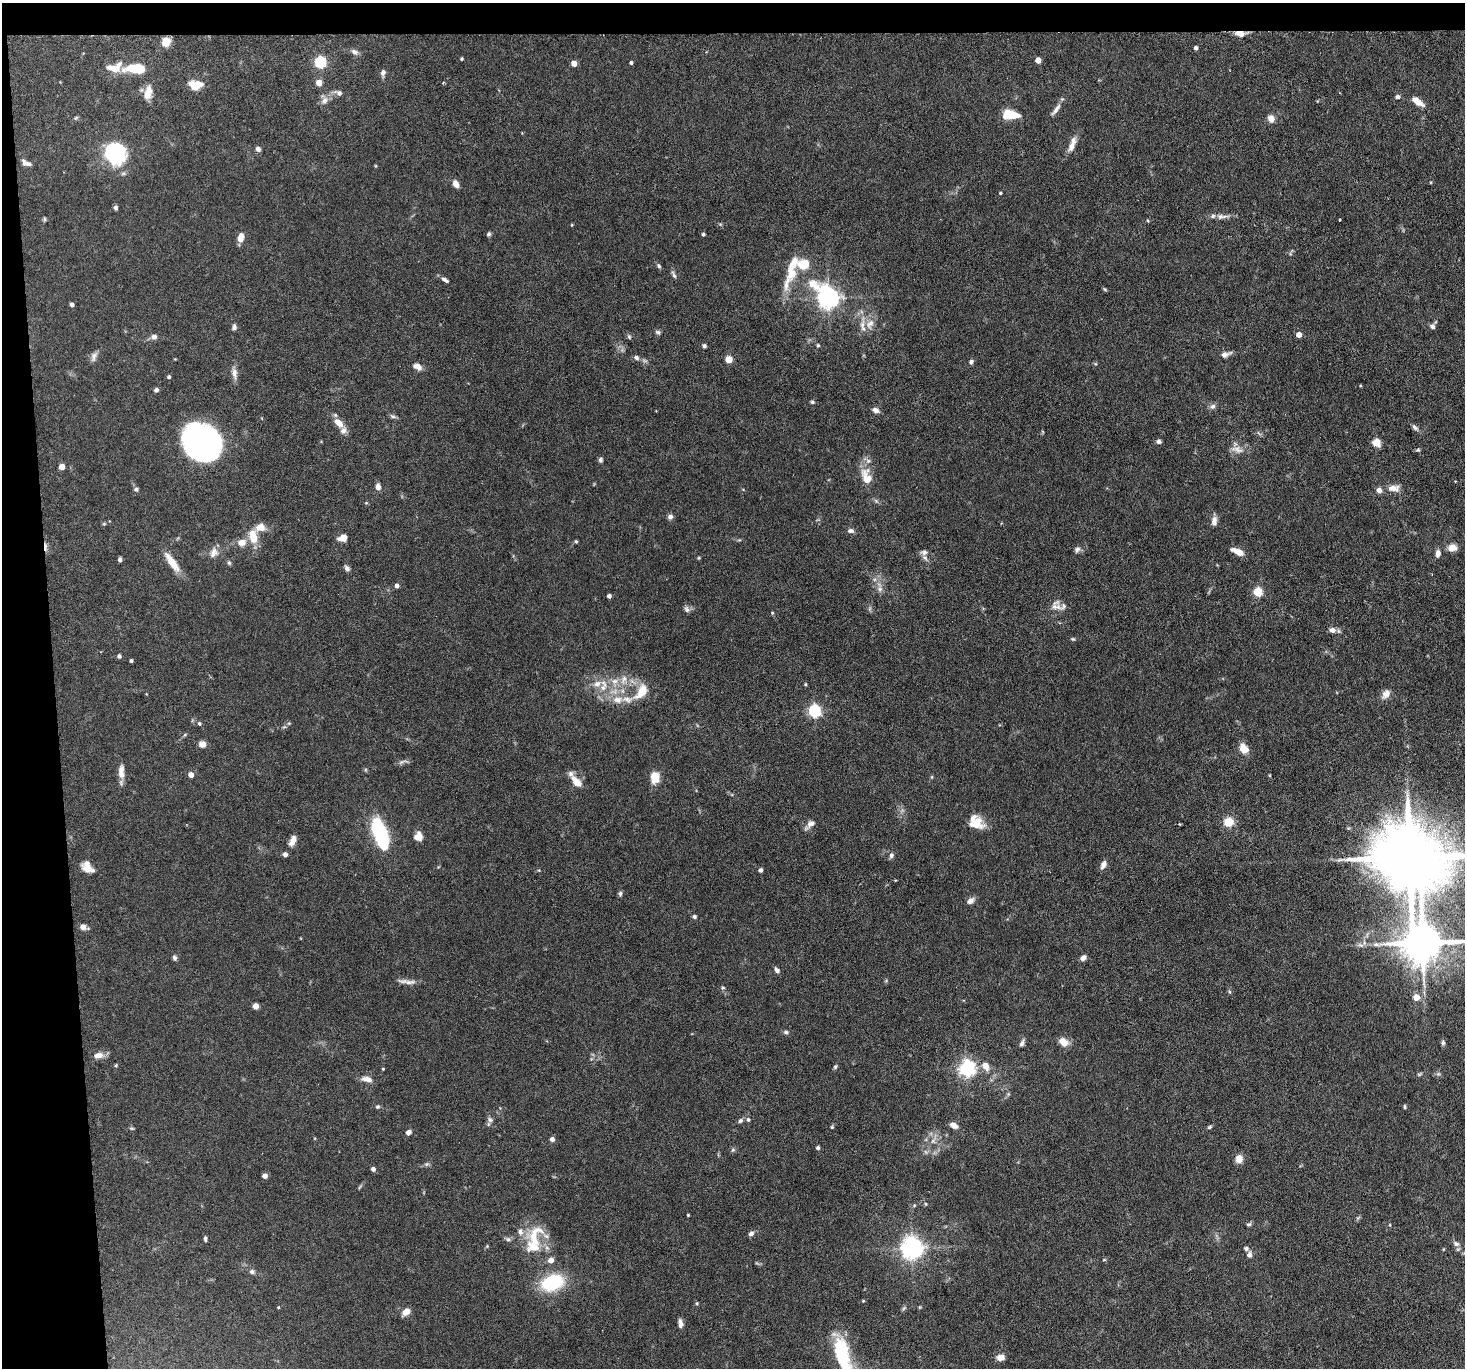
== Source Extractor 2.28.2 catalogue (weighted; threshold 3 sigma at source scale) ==
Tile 1 of 3 x 3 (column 1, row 1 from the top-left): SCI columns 1-1463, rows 2878-4243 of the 4390 x 4364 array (HDU 1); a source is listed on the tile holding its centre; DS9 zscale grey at full resolution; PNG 1467 x 1370 px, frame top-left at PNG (2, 3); no overlay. Shown black and unused: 6% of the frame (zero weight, under 3 of 6 exposures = <1% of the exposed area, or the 3 px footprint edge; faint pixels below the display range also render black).
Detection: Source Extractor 2.28.2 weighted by HDU 2 'WHT'; one run over the whole footprint, this tile lists its part. Background 0.0814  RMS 0.0037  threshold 0.015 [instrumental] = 3 sigma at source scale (4.09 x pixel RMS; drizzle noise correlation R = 1.36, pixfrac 0.8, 0.05/0.05 arcsec/px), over >= 5 px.
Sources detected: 231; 1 too faint to see at this stretch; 1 inside a brighter object's white glare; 1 cosmic-ray / hot-pixel residue — not listed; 14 inside a brighter listed object's ellipse — not listed separately; the other 214 listed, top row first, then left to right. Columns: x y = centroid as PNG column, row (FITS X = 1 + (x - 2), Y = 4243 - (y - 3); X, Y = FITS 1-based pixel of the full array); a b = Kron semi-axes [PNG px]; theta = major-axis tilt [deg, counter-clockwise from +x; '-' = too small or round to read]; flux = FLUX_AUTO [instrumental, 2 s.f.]
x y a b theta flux
1240 33 13 7 -12 2.7
166 42 5 5 - 17
1196 48 4 4 - 1.1
354 52 10 7 -36 1.3
462 59 3 3 - 0.46
1038 60 4 4 - 3.4
320 62 5 5 - 38
574 63 4 4 - 3.7
631 63 4 3 - 0.57
114 67 20 11 12 4.9
136 69 18 7 -1 14
383 73 9 6 81 1.2
319 83 4 4 - 4.4
443 83 4 3 - 0.3
195 86 13 10 -41 4
148 93 17 8 78 3.9
339 93 11 7 -25 1.4
1397 97 6 5 - 0.91
324 101 10 8 52 1.9
1417 101 15 6 -37 3.7
1056 109 20 6 54 2
1010 115 14 7 -4 10
76 118 6 5 - 0.47
1271 118 9 7 -73 2.2
1071 147 15 8 78 2.3
258 149 6 5 - 1.1
114 153 27 19 -62 23
26 163 11 6 -19 1.6
455 184 8 6 -60 2.1
1000 193 4 3 - 0.37
116 208 5 4 - 0.87
1220 217 9 7 13 1.4
44 219 6 4 -90 0.46
1148 220 5 3 - 0.35
572 225 4 3 - 0.26
489 234 6 5 - 0.62
703 234 4 3 - 0.64
241 238 10 6 78 3.4
803 264 5 5 - 25
659 266 6 5 - 0.64
792 268 54 11 73 9.7
674 275 11 4 -64 0.87
445 280 10 5 -32 1.3
1105 289 6 4 -23 0.45
828 298 10 7 -48 240
72 304 4 4 - 1.2
870 324 16 11 63 3.5
1432 326 7 6 - 1
234 327 8 6 78 0.92
658 332 7 5 -30 0.73
1299 335 4 4 - 3.4
154 337 7 6 - 1.4
629 337 7 5 -69 0.58
818 345 5 4 - 0.54
704 346 5 4 - 0.74
1225 354 13 6 18 1.8
94 356 13 7 75 1.5
636 358 7 6 - 1.1
729 359 5 4 - 8.9
971 362 6 5 - 0.83
417 366 10 6 -29 2.2
234 373 16 7 -83 2
169 377 4 4 - 0.63
156 390 5 5 - 0.84
812 402 5 4 - 0.53
1212 406 8 7 - 1.2
876 410 9 6 -21 1.4
393 416 9 5 -26 0.76
339 423 14 8 -44 3.9
1415 427 10 5 -47 0.99
1159 441 6 5 - 0.92
202 443 32 26 -47 120
1376 443 9 8 - 2.9
1237 449 18 9 -14 2.7
1418 450 6 4 -10 0.47
601 460 6 5 - 0.76
62 467 4 4 - 4.6
866 477 24 14 -73 6.2
1455 481 3 2 - 0.28
378 487 7 5 -85 1.9
1393 488 15 8 -2 3
136 489 7 5 -26 0.71
1379 490 7 6 - 1.6
670 517 7 6 - 1.1
1214 521 10 6 84 2.1
104 524 5 4 - 0.39
851 531 9 6 -6 1.1
253 537 18 10 -80 5.9
343 538 10 7 16 2.5
576 541 5 4 - 0.42
242 542 11 9 4 2.9
1452 548 7 6 - 4.1
1077 549 9 6 64 1
1238 551 14 6 -24 3.3
214 552 15 11 63 2.6
1438 553 8 6 83 1.6
925 558 10 5 -56 1.2
120 559 4 3 - 0.83
172 562 28 8 -55 5.3
229 563 6 5 - 0.62
347 568 8 5 -50 1.1
397 586 4 4 - 1.7
880 589 10 6 87 1.5
1258 592 5 5 - 19
609 596 4 4 - 1.3
1056 607 17 9 0 2.6
687 609 10 6 -57 1.1
772 613 5 4 - 0.33
1332 630 8 6 -12 1.9
1073 639 5 4 - 0.42
119 656 5 4 - 0.95
131 661 3 3 - 0.59
624 679 14 7 63 2.6
615 681 12 7 8 2.6
805 684 5 3 - 0.36
603 688 9 8 - 2.4
642 692 14 8 50 7.7
1386 694 14 9 56 2.2
618 700 15 10 -2 4.2
814 711 5 5 - 56
199 723 5 4 - 0.62
289 723 5 4 - 0.46
203 744 8 7 - 2
1244 748 8 6 -55 6.1
403 762 16 5 10 1
121 772 18 7 89 3
191 775 4 4 - 3.2
655 777 6 5 - 14
576 781 18 8 -46 4.1
1228 822 5 5 - 22
976 823 17 14 1 5.8
810 824 15 7 40 2.1
1180 824 3 2 - 0.43
380 833 25 8 -72 56
418 836 10 9 - 2.7
293 841 11 6 66 2.7
285 854 5 5 - 1.2
891 855 8 6 74 0.94
1409 857 24 16 -5 4500
1103 865 10 6 66 1.7
88 867 14 10 -14 3.5
760 870 4 3 - 1.1
620 894 7 4 88 0.74
970 901 10 6 37 1.6
694 917 5 5 - 0.62
83 927 6 6 - 2
1364 942 7 4 -73 0.69
1423 943 12 11 - 1300
1361 945 10 4 -26 0.83
174 958 7 5 -80 0.89
1083 958 8 5 36 1.4
777 970 7 5 -45 1.1
409 982 17 6 3 2
723 988 5 5 - 0.52
1230 992 5 3 - 0.41
1416 997 5 5 - 4.6
256 1006 5 5 - 2.2
786 1032 7 5 7 0.73
1063 1042 12 9 -31 3.1
1443 1042 8 5 90 0.73
1022 1043 10 5 66 1.1
98 1055 12 7 9 2.7
116 1065 5 4 - 0.38
986 1066 11 8 -59 3
835 1067 6 4 59 0.57
967 1068 6 6 - 120
383 1069 3 3 - 0.3
1419 1074 6 4 18 0.47
1438 1074 6 4 43 0.6
367 1079 14 7 -10 2.4
378 1107 6 5 - 0.55
1404 1107 5 4 - 0.45
490 1120 9 7 -33 1.1
748 1120 6 5 - 0.7
740 1121 7 5 45 0.82
954 1125 10 6 -31 1.8
832 1127 5 4 - 0.39
1209 1127 7 4 28 0.52
132 1128 7 3 -9 0.38
408 1132 6 5 - 1.5
552 1139 4 4 - 1.5
933 1141 12 6 58 1.9
818 1148 4 4 - 0.82
733 1150 6 5 - 0.6
1239 1159 10 8 75 2.5
427 1164 7 6 - 0.66
373 1169 4 4 - 1.3
265 1176 4 4 - 2.4
360 1187 8 3 46 0.47
926 1204 5 3 - 0.35
914 1205 5 5 - 0.45
688 1215 3 3 - 0.34
1249 1224 6 5 - 0.64
1390 1225 5 3 - 0.3
751 1234 7 5 48 1.1
534 1236 36 20 61 12
205 1239 6 4 -86 0.72
508 1239 7 6 - 0.85
1456 1244 9 6 -25 1.2
487 1246 5 4 - 0.38
912 1248 7 7 - 260
1246 1248 6 6 - 0.78
1249 1255 7 6 - 1.3
551 1260 5 5 - 2.9
1104 1260 5 3 - 0.33
252 1272 7 6 - 0.9
553 1282 20 13 20 25
863 1301 4 3 - 0.33
697 1303 5 4 - 0.36
278 1307 4 3 - 0.28
406 1312 9 6 37 3
680 1323 10 5 -79 1.5
842 1355 46 15 -74 22
1001 1357 9 7 2 2.2
Overlapping masked pixels (flux is a lower limit): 1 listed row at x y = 1240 33
Isophote crosses this tile's border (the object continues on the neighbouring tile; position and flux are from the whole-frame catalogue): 3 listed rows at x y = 1409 857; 1423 943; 842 1355